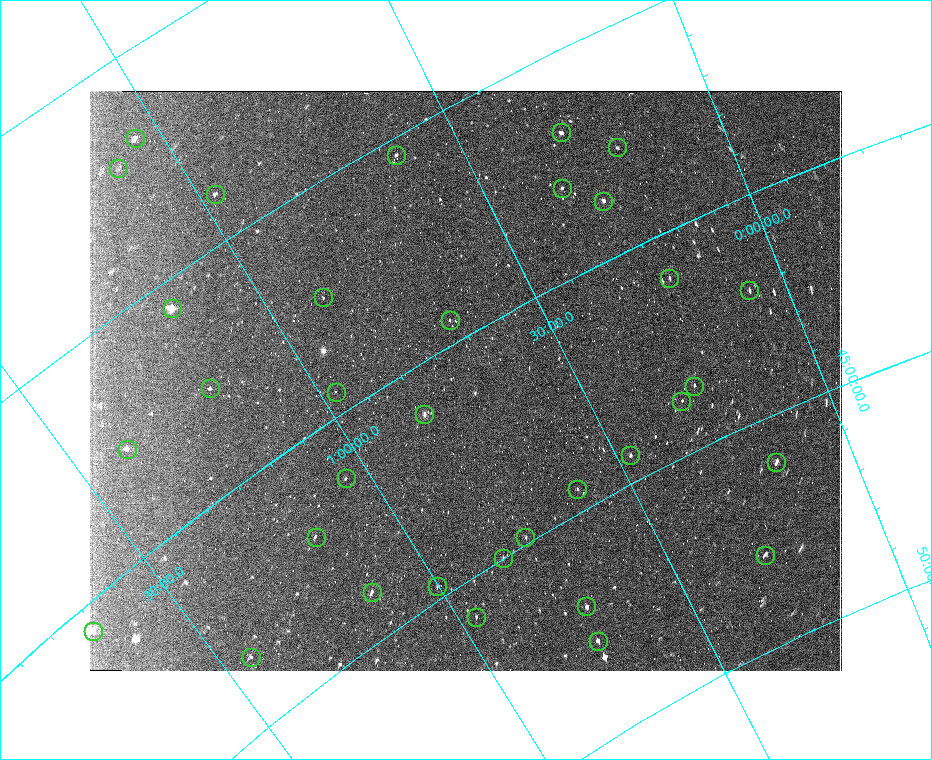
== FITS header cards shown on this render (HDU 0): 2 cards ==
NAXIS1  =                  752
NAXIS2  =                  580

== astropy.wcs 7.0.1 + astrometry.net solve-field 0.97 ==
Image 752 x 580 px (HDU 0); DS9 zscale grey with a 90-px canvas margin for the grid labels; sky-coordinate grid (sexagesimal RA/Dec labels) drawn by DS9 from the SOLVED WCS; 34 Tycho-2 reference stars matched to detected sources circled (green)
Header WCS: none
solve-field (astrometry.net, Tycho-2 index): SOLVED blind (the file carries no WCS)
Solved WCS: RA---TAN-SIP/DEC--TAN-SIP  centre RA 00:43:01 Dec +40:54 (10.76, +40.90 deg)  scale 89 x 85.7 arcsec/px (non-square pixels)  FOV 1115.8' x 828.1'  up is -150 deg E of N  parity flipped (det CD > 0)
(file carries no celestial WCS; the grid is the blind solution)
Tycho-2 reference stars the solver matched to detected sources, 34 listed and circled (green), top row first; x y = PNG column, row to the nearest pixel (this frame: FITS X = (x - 90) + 1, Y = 580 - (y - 91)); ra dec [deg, ICRS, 3 dp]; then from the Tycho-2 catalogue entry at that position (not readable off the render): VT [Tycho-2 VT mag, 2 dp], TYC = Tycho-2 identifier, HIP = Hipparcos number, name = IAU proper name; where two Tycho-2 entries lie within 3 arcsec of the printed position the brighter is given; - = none
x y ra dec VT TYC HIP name
561 132 4.582 +36.785 4.51 2273-2081-1 1473 -
135 138 15.705 +31.804 5.49 2277-843-1 4889 -
617 147 3.209 +37.694 6.69 2782-691-1 1030 -
396 155 9.338 +35.400 5.53 2283-542-1 2942 -
118 168 16.547 +32.181 6.42 2282-1007-1 5175 -
562 188 5.280 +37.969 5.21 2783-2251-1 1686 -
215 194 14.559 +33.951 6.09 2285-553-1 4552 -
603 201 4.273 +38.682 4.61 2782-2251-1 1366 -
669 278 3.378 +41.035 5.74 2786-2020-1 1086 -
749 290 1.152 +42.093 6.16 2789-1809-1 365 -
323 297 13.368 +37.418 6.18 2288-145-1 4185 -
172 308 17.433 +35.621 2.24 2286-1329-1 5447 Mirach
450 320 10.280 +39.459 5.40 2801-2091-1 3231 -
694 386 4.090 +43.595 6.16 2794-1917-1 1302 -
210 388 17.793 +37.724 5.77 2800-766-1 5550 -
336 392 14.541 +39.475 6.67 2802-1218-1 4542 -
681 401 4.676 +43.791 6.08 2794-1709-1 1501 -
424 414 12.454 +41.079 4.50 2801-2090-1 3881 -
127 449 20.919 +37.715 5.62 2813-2103-1 6514 -
630 455 7.057 +44.394 5.18 2795-2706-1 2225 -
776 462 2.580 +46.072 5.07 3246-880-1 841 -
346 478 15.726 +41.345 5.95 2807-2079-1 4903 -
577 489 9.194 +44.489 5.32 2796-2404-1 2900 -
316 537 17.578 +42.081 5.73 2808-2070-1 5493 -
525 537 11.545 +44.862 6.01 2809-1146-1 3604 -
765 555 4.288 +47.947 5.84 3251-1320-1 1372 -
503 558 12.576 +45.002 6.12 3262-353-1 3919 -
437 586 15.015 +44.713 6.04 2811-2322-1 4675 -
372 592 17.004 +43.942 5.05 2811-2324-1 5317 -
586 606 10.867 +47.025 4.97 3253-1987-1 3414 -
476 617 14.415 +45.839 6.20 3263-2179-1 4501 -
93 631 25.145 +40.577 4.94 2819-2290-1 7818 -
598 641 11.109 +47.864 5.63 3253-812-1 3478 -
251 657 21.578 +43.458 6.03 2825-2668-1 6711 -